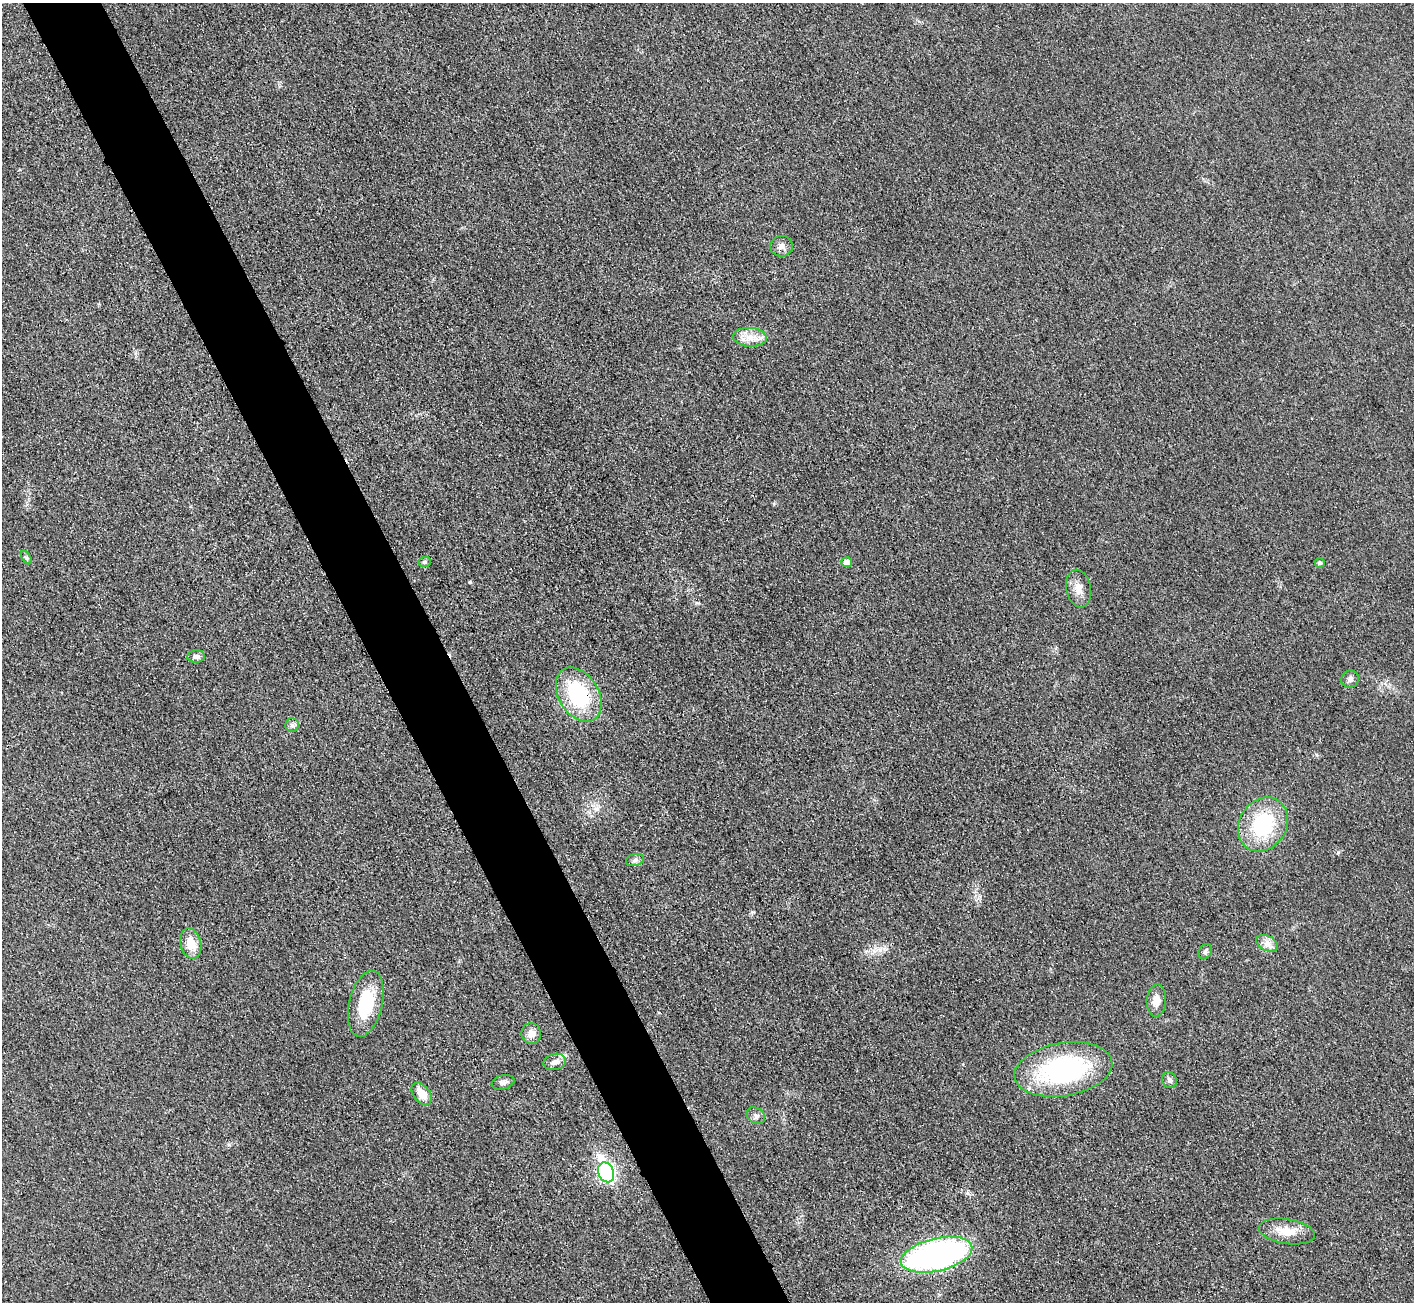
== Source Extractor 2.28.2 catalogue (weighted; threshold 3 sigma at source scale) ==
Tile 11 of 4 x 4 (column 3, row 3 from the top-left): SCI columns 2843-4254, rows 1472-2771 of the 5687 x 5680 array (HDU 1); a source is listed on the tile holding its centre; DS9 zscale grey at full resolution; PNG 1416 x 1304 px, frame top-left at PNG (2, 3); each listed source drawn as its Kron ellipse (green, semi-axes under 4 px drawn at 4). Shown black and unused: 6% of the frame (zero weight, under 3 of 4 exposures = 2% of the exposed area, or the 3 px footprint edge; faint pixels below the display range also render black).
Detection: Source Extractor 2.28.2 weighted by HDU 2 'WHT'; one run over the whole footprint, this tile lists its part. Background 0.0265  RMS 0.0059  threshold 0.0267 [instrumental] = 3 sigma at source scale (4.5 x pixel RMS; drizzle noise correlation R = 1.50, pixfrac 1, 0.05/0.05 arcsec/px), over >= 5 px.
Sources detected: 29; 1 inside a brighter listed object's ellipse — not listed separately; the other 28 listed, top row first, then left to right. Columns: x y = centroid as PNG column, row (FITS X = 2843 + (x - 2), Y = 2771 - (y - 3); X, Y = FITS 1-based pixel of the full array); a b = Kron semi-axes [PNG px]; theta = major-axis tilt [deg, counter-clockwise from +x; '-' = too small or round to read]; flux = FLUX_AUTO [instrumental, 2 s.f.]
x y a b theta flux
782 246 11 10 - 3.4
750 337 17 9 -4 6.7
26 557 7 4 -58 1.1
425 562 6 5 - 1.2
847 562 5 5 - 5.9
1319 563 5 4 - 1.4
1079 589 19 12 -78 6.3
196 657 9 6 4 2.4
1350 679 9 8 - 2.4
579 694 29 20 -59 48
292 725 7 7 - 1.7
1263 824 28 23 57 43
635 860 9 6 11 1.8
191 943 15 10 -75 10
1267 943 12 7 -28 3.8
1205 952 8 6 59 1.4
1156 1000 16 9 87 6.2
366 1004 34 16 77 28
531 1034 10 10 - 4.8
555 1062 11 8 13 3.3
1063 1069 49 26 9 89
1169 1080 8 7 - 1.9
503 1082 11 7 13 2.2
422 1094 13 8 -53 8.4
756 1116 10 7 -35 2.2
606 1172 10 7 -68 160
1287 1231 28 12 -9 11
937 1255 36 16 13 190
Overlapping masked pixels (flux is a lower limit): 1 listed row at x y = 579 694
Unlisted compact peaks at least as high as the median listed source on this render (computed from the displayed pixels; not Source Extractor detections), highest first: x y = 1338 852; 469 582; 229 1145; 880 950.